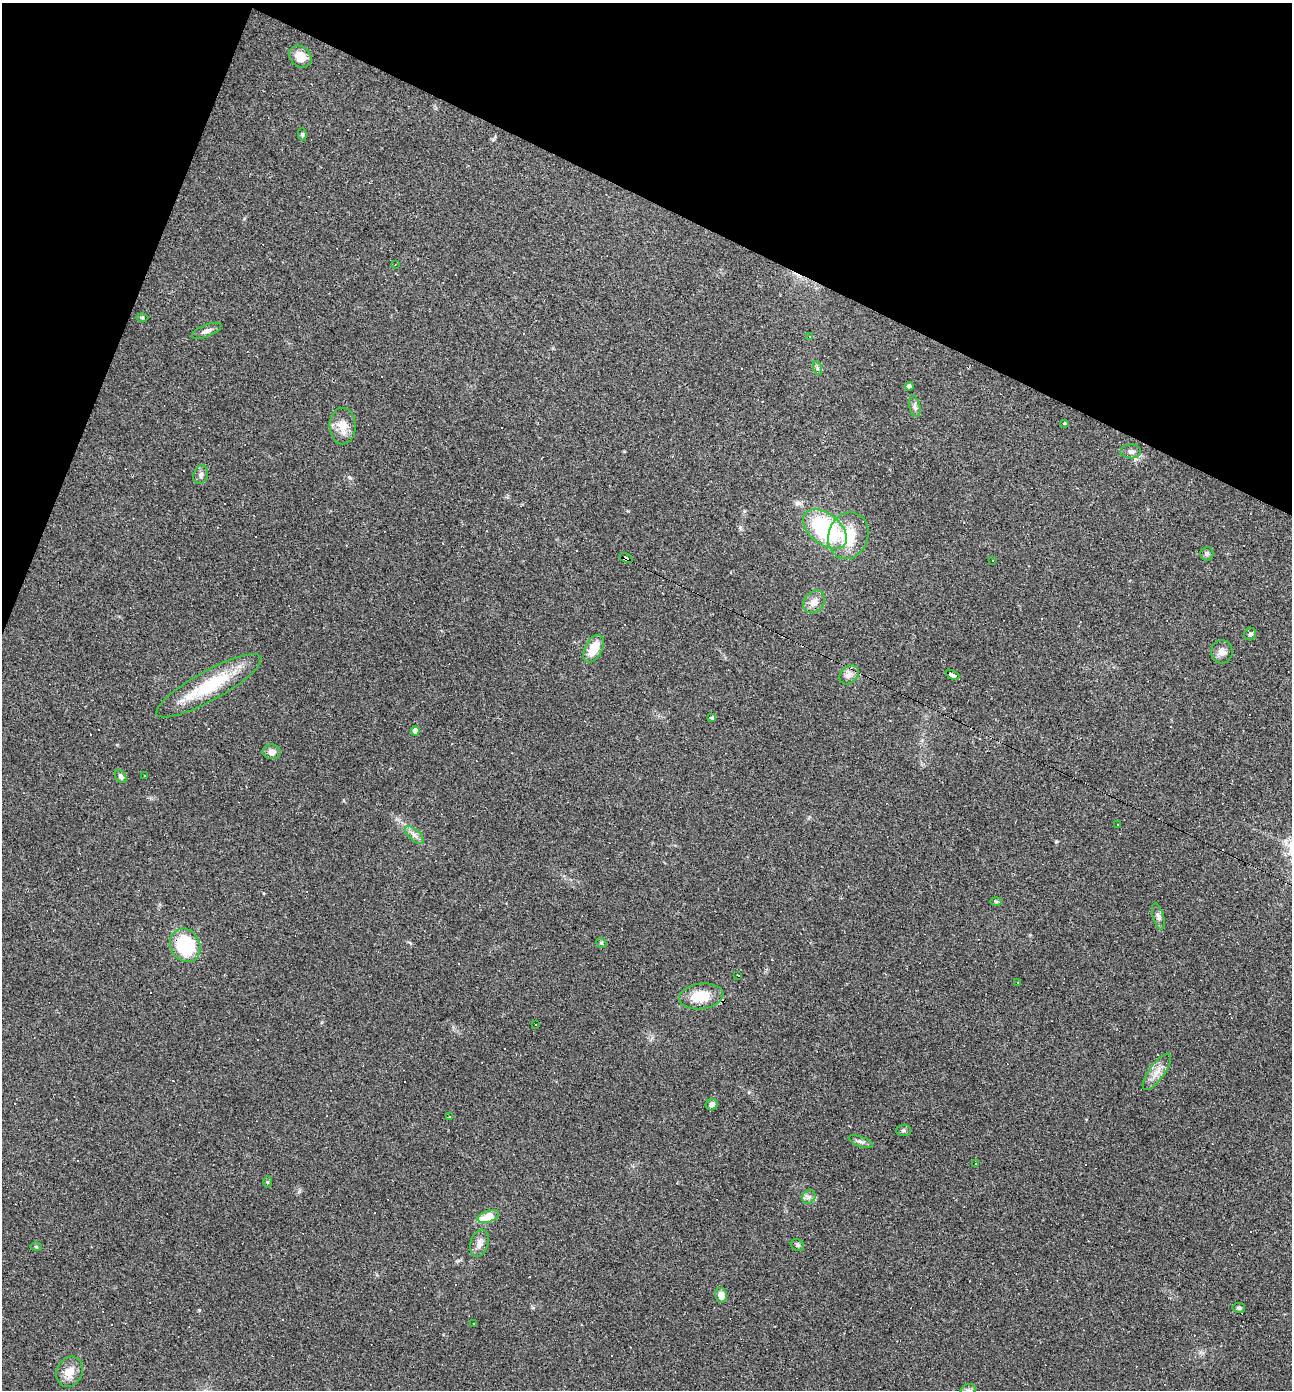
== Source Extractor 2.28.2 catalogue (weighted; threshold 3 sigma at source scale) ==
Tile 2 of 4 x 4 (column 2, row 1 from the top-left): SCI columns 1425-2714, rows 4163-5550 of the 5563 x 5550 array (HDU 1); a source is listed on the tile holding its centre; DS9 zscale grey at full resolution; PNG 1294 x 1392 px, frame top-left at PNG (2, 3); each listed source drawn as its Kron ellipse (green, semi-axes under 4 px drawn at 4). Shown black and unused: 19% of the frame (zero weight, under 2 of 3 exposures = <1% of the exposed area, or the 3 px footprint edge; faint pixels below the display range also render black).
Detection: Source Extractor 2.28.2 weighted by HDU 2 'WHT'; one run over the whole footprint, this tile lists its part. Background 0.082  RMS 0.0066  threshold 0.0296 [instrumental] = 3 sigma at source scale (4.5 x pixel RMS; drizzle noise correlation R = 1.50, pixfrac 1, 0.05/0.05 arcsec/px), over >= 5 px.
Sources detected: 99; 42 cosmic-ray / hot-pixel residue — neither listed nor drawn; the other 57 listed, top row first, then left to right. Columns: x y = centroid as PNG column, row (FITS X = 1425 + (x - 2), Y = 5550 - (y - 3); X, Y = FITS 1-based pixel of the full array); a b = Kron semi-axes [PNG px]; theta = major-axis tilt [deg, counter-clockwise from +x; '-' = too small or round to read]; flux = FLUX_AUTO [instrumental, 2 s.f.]
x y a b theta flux
300 57 12 10 -44 9.3
302 134 6 4 -85 0.98
395 265 3 2 - 0.41
142 317 6 4 0 0.76
206 331 16 6 22 2.9
809 336 3 3 - 1.5
817 368 7 4 -71 1.2
909 386 4 4 - 2.8
915 406 11 5 -79 2.1
1064 423 3 2 - 0.61
343 426 18 13 -89 8.8
1131 451 10 7 -2 2.6
201 475 9 7 68 2.2
825 529 25 15 -39 68
848 536 24 19 71 23
1207 554 7 6 - 1.6
626 558 7 4 -27 160
993 560 3 2 - 0.71
814 602 12 9 49 5.6
1250 634 6 6 - 1.8
594 649 15 8 61 13
1222 652 11 11 - 4.4
849 675 11 8 43 3.3
952 675 7 4 -26 79
209 686 59 14 29 38
712 718 4 3 - 1.3
415 731 4 4 - 5
271 752 9 7 -3 3.9
144 775 3 3 - 2
121 776 7 5 -57 1.9
1117 825 3 3 - 1.7
415 835 12 5 -42 2.8
996 901 6 4 -1 0.94
1158 916 13 5 -74 2.3
601 943 5 4 - 0.93
185 945 17 14 -61 45
738 975 3 2 - 0.91
1018 983 3 2 - 0.54
701 996 22 12 7 17
535 1025 3 2 - 0.69
1157 1072 21 8 54 6.4
712 1104 6 5 - 3.5
449 1116 3 3 - 0.81
903 1130 7 5 1 1.3
861 1142 13 5 -21 2
976 1163 3 2 - 0.35
267 1182 5 4 - 0.66
809 1197 7 6 - 2
488 1216 11 5 20 15
479 1243 14 9 73 4.6
797 1245 7 5 -33 1.3
36 1247 6 4 -2 0.81
721 1295 7 6 - 5.6
1239 1308 6 5 - 1.1
474 1324 2 2 - 0.6
70 1372 16 13 62 8.3
968 1390 8 5 19 1.6
Overlapping masked pixels (flux is a lower limit): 2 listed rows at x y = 626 558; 952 675
Isophote crosses this tile's border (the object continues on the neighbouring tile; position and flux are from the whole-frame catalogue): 1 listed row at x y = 968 1390
Unlisted compact peaks at least as high as the median listed source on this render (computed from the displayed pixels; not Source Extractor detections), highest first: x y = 199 1310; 349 477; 740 527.